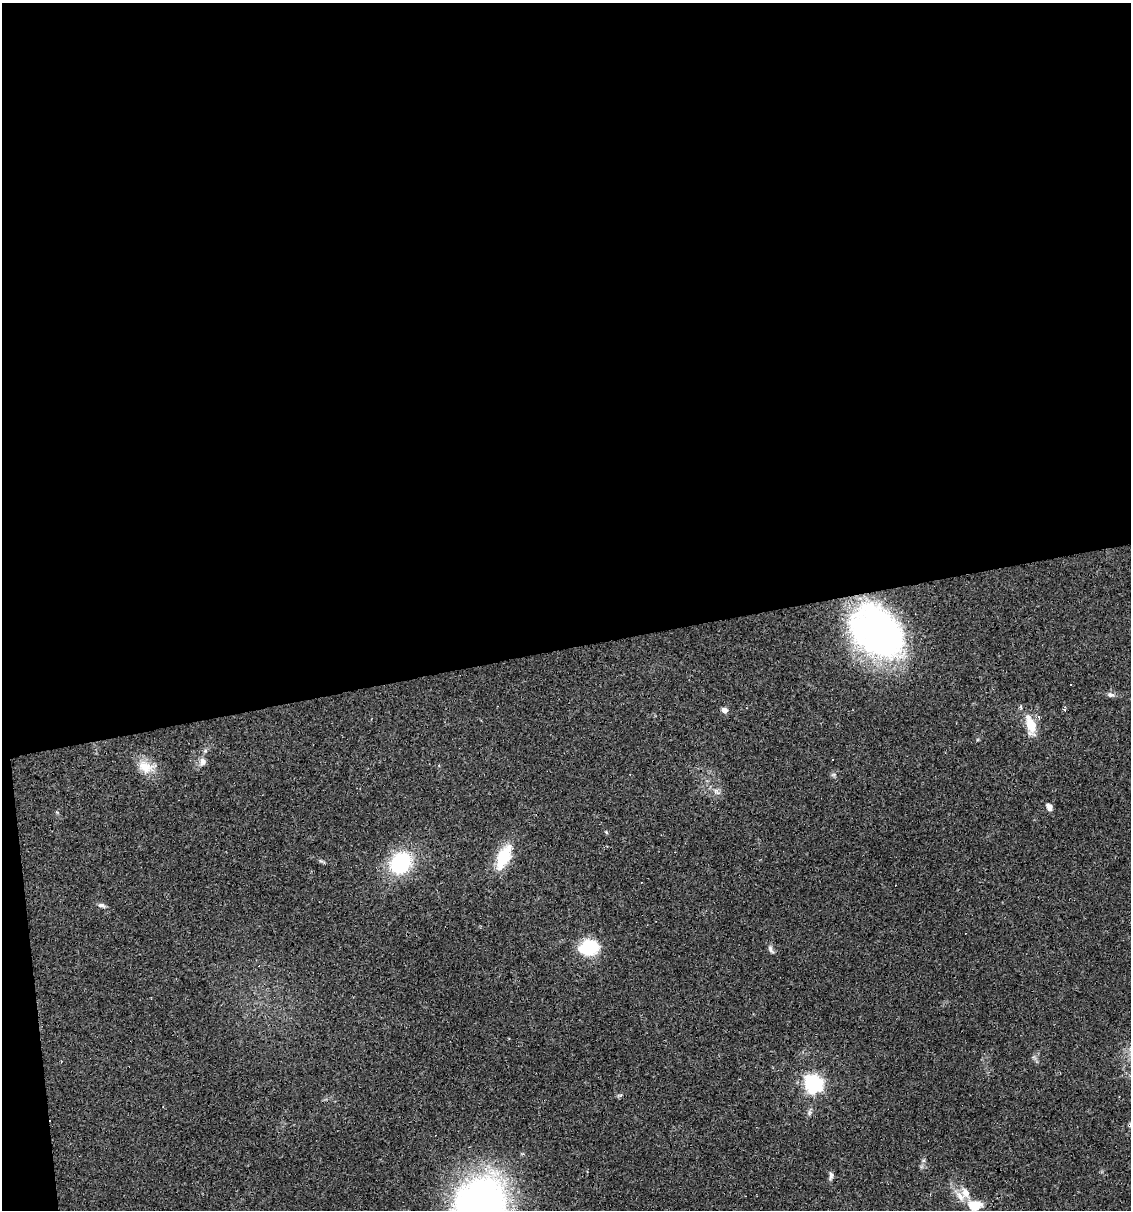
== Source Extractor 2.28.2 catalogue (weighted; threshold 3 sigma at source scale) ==
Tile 1 of 4 x 4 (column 1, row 1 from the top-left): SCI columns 67-1195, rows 3625-4832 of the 4603 x 4832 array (HDU 1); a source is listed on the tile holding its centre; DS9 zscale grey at full resolution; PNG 1133 x 1212 px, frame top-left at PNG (2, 3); no overlay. Shown black and unused: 55% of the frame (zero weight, under 2 of 3 exposures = <1% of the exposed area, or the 3 px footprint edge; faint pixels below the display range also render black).
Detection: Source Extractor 2.28.2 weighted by HDU 2 'WHT'; one run over the whole footprint, this tile lists its part. Background 0.0829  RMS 0.0064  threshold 0.0286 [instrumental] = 3 sigma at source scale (4.5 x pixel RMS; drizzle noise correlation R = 1.50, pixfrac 1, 0.0396/0.0396 arcsec/px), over >= 5 px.
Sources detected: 30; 7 cosmic-ray / hot-pixel residue — not listed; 2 inside a brighter listed object's ellipse — not listed separately; the other 21 listed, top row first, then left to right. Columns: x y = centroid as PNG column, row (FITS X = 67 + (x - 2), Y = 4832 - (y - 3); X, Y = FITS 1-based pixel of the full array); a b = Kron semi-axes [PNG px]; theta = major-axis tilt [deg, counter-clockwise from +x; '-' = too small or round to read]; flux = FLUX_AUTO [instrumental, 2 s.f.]
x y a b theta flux
877 631 62 43 -44 210
1110 695 10 6 -14 2
724 710 7 6 - 3
1065 710 3 3 - 13
1031 725 23 10 -77 14
203 761 11 8 83 3.4
145 767 22 15 -23 11
833 775 7 4 19 1
716 791 10 6 -51 2.6
1049 807 8 6 -61 3.5
606 832 5 4 - 0.66
503 857 30 14 65 23
401 863 22 18 47 48
102 905 10 5 -20 1.9
589 948 19 14 8 28
770 949 13 4 -62 1.9
813 1083 8 7 - 180
831 1175 12 5 -86 2
966 1193 12 11 - 6.5
482 1204 39 37 -55 350
974 1206 16 11 4 11
Isophote crosses this tile's border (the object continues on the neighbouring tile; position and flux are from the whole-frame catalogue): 1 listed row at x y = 482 1204